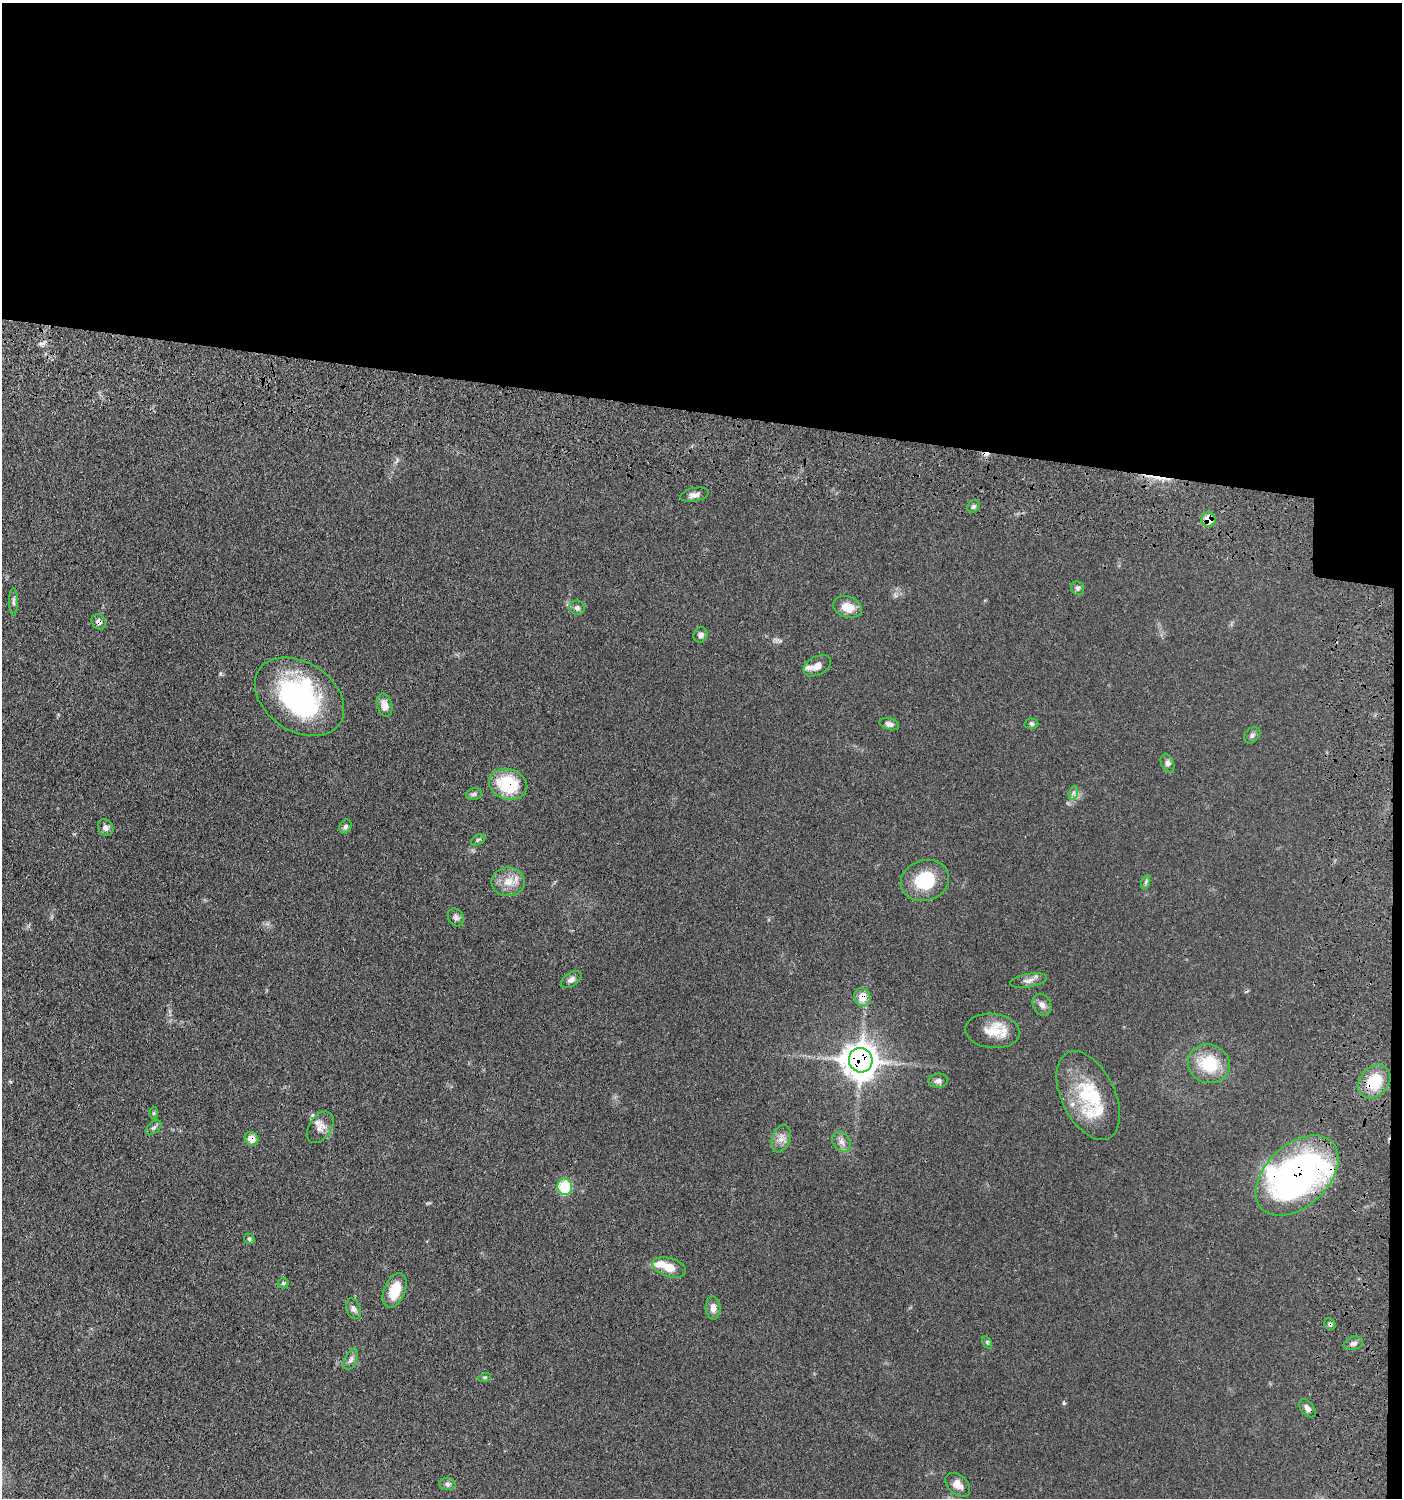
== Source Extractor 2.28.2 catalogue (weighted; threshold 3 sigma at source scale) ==
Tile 3 of 3 x 3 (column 3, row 1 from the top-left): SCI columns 3000-4399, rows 3088-4583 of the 4709 x 4683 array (HDU 1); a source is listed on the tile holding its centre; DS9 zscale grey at full resolution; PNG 1404 x 1500 px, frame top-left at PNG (2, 3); each listed source drawn as its Kron ellipse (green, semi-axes under 4 px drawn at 4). Shown black and unused: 28% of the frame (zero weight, under 3 of 4 exposures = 9% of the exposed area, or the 3 px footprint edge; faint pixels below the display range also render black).
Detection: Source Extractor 2.28.2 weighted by HDU 2 'WHT'; one run over the whole footprint, this tile lists its part. Background 0.0597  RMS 0.005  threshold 0.0223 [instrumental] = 3 sigma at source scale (4.5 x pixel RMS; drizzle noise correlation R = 1.50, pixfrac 1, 0.05/0.05 arcsec/px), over >= 5 px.
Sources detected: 66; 1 inside a brighter object's white glare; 2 cosmic-ray / hot-pixel residue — neither listed nor drawn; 5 inside a brighter listed object's ellipse — not listed separately; the other 58 listed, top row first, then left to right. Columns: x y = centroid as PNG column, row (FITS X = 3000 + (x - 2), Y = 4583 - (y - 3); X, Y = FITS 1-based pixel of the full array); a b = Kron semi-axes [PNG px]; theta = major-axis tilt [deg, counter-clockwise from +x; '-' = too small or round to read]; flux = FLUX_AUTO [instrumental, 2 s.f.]
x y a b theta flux
694 495 14 6 11 2.6
973 506 7 5 43 1
1209 520 7 7 - 11
1078 588 7 6 - 1.2
13 602 14 4 90 1.5
847 607 15 10 -19 6.8
577 608 8 7 - 1.6
99 622 8 7 - 2.2
701 635 7 7 - 1.6
817 666 15 9 29 4.3
300 697 48 34 -34 78
385 705 12 7 -74 3.9
889 724 10 6 -16 1.6
1031 724 7 5 -2 0.89
1252 735 9 7 46 1.3
1167 763 10 6 -69 1.8
508 784 19 15 -18 24
1073 793 7 4 72 1.2
474 794 8 6 13 1.1
106 827 9 7 -58 1.9
345 827 7 5 59 1.2
478 840 8 5 30 0.88
925 881 24 20 17 21
508 882 17 14 0 7
1146 882 7 4 71 0.93
456 917 9 7 -60 1.8
571 980 11 6 36 1.9
1029 980 19 6 10 2.7
862 997 9 8 - 7
1042 1005 11 9 -61 2.5
993 1031 27 17 -5 11
861 1060 12 12 - 730
1209 1064 21 19 -22 19
938 1081 10 7 6 1.8
1374 1082 18 14 51 15
1088 1096 47 27 -64 28
153 1113 6 4 -90 0.62
154 1127 9 5 41 1.3
320 1127 17 11 55 4.2
252 1139 7 6 - 5.2
781 1139 14 9 71 3.5
842 1142 11 8 -50 2.6
1297 1176 48 31 43 170
565 1187 8 7 - 23
249 1239 6 4 -47 0.81
669 1267 17 9 -18 7.1
283 1283 5 5 - 0.7
395 1290 18 10 68 12
713 1308 11 7 -89 3.3
353 1309 11 7 -68 1.9
1330 1324 6 5 - 0.93
987 1342 6 4 -57 0.75
1353 1343 10 6 17 2
351 1359 11 6 66 1.9
485 1377 6 4 17 0.57
1307 1408 10 6 -50 1.9
448 1484 8 6 -1 1.4
958 1485 14 9 -43 4
Overlapping masked pixels (flux is a lower limit): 9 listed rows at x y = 1209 520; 99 622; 508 784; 862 997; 861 1060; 1374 1082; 252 1139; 1297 1176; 1330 1324